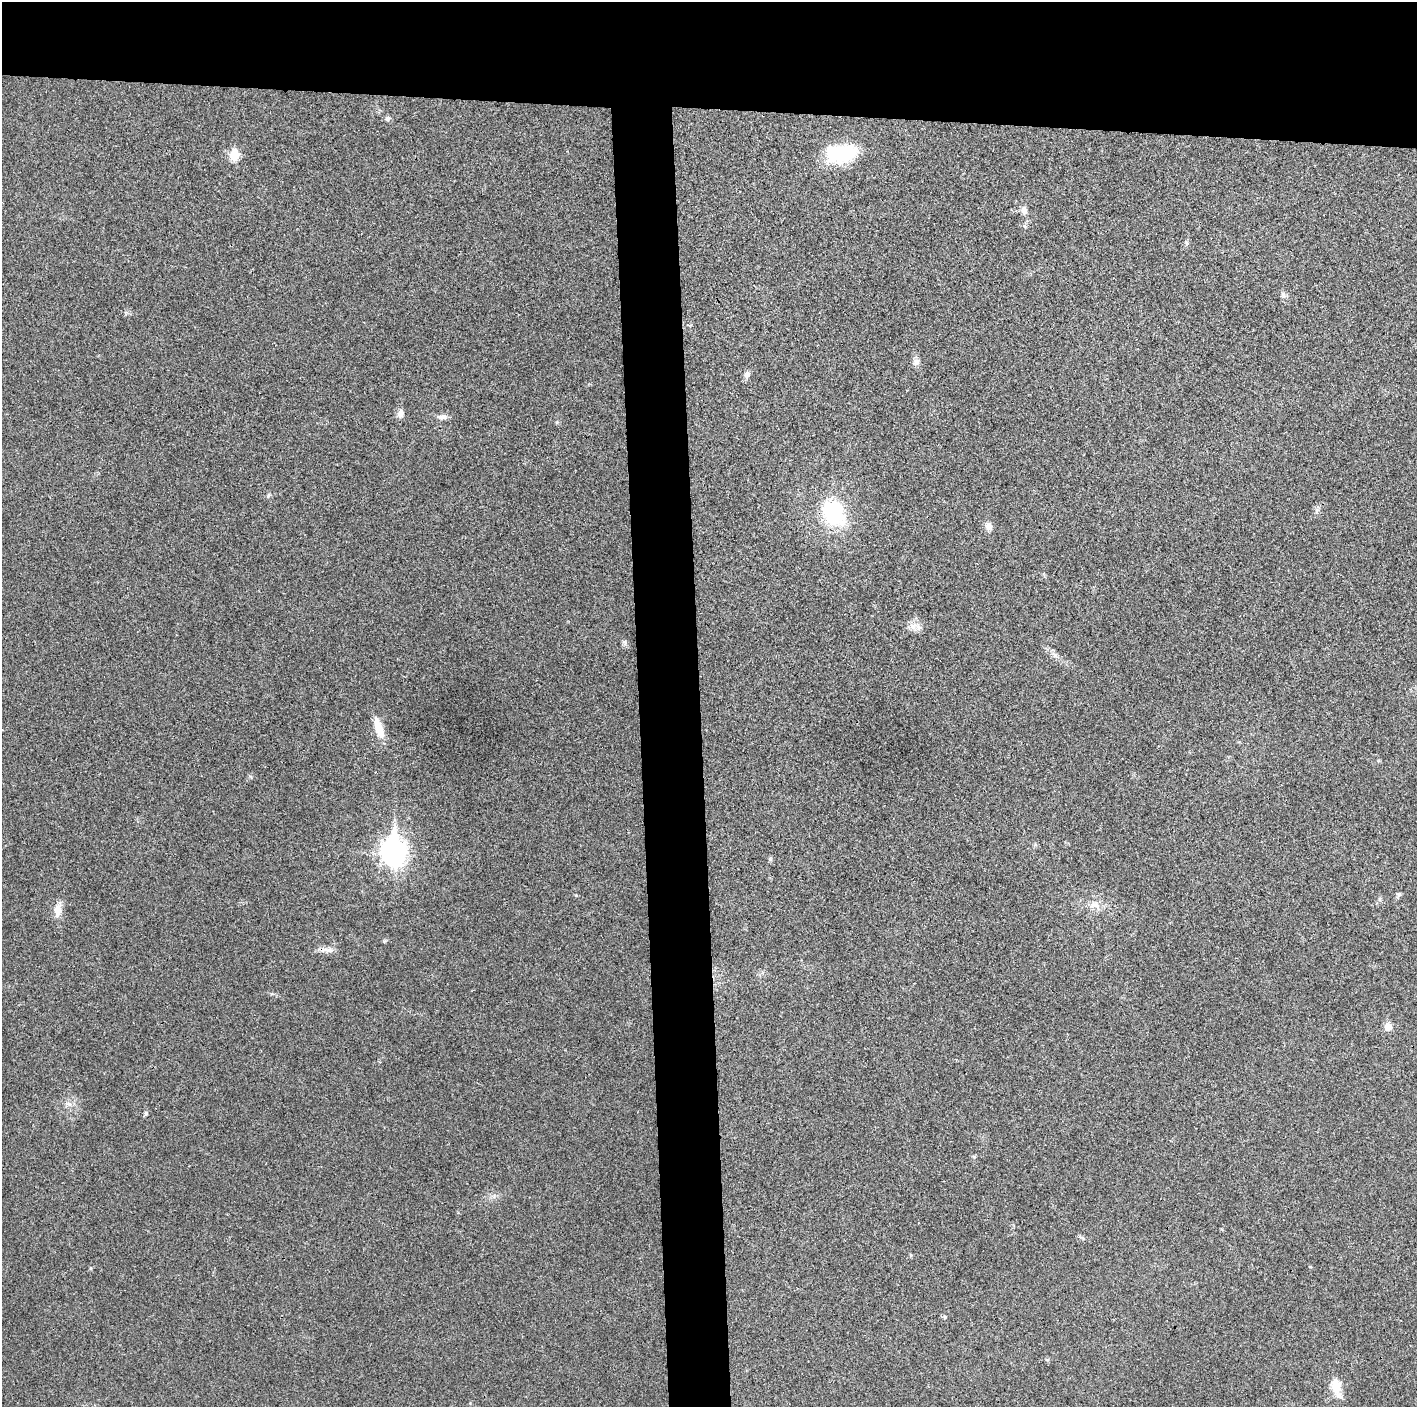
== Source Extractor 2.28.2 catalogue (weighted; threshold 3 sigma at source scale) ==
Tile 2 of 3 x 3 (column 2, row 1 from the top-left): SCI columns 1417-2831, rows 2815-4219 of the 4248 x 4222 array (HDU 1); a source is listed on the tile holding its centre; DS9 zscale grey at full resolution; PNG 1419 x 1409 px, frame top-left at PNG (2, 2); no overlay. Shown black and unused: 12% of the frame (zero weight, under 3 of 4 exposures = <1% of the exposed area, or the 3 px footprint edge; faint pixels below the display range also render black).
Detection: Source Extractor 2.28.2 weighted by HDU 2 'WHT'; one run over the whole footprint, this tile lists its part. Background 0.0197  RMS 0.0056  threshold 0.0251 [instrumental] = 3 sigma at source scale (4.5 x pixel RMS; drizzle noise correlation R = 1.50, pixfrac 1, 0.05/0.05 arcsec/px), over >= 5 px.
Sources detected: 31; all 31 listed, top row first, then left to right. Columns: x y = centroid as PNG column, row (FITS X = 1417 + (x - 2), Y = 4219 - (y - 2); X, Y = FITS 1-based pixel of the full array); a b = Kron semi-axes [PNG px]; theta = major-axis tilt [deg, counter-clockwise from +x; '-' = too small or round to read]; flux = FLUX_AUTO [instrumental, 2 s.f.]
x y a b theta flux
387 118 6 6 - 1.5
841 153 36 20 8 32
234 155 6 5 - 25
1024 210 9 7 -72 2.9
1283 294 9 6 -64 1.6
916 362 9 8 - 2.3
747 375 11 8 68 2.1
401 413 11 8 79 2.8
442 417 16 7 3 2.6
557 422 5 5 - 0.64
268 495 6 4 87 0.84
1317 511 9 4 82 1.3
834 513 30 23 -53 40
988 526 10 8 82 3.1
913 626 12 10 -59 4
624 642 6 6 - 1.2
1055 655 8 5 -45 1.7
379 728 28 9 -72 9.2
393 852 11 9 -89 460
770 859 6 5 - 0.97
1399 894 7 6 - 1.1
1095 905 17 10 -11 5.6
58 910 17 9 80 5.7
328 950 19 6 -4 3.3
1388 1027 6 5 - 9.2
69 1104 7 4 18 1.5
146 1113 7 4 59 0.88
974 1157 5 4 - 0.73
911 1255 5 4 - 0.61
91 1268 6 3 71 0.59
1336 1386 20 11 -79 9.2
Unlisted compact peaks at least as high as the median listed source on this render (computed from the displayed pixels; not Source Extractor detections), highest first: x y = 576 895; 384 941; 945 1317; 1310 1267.